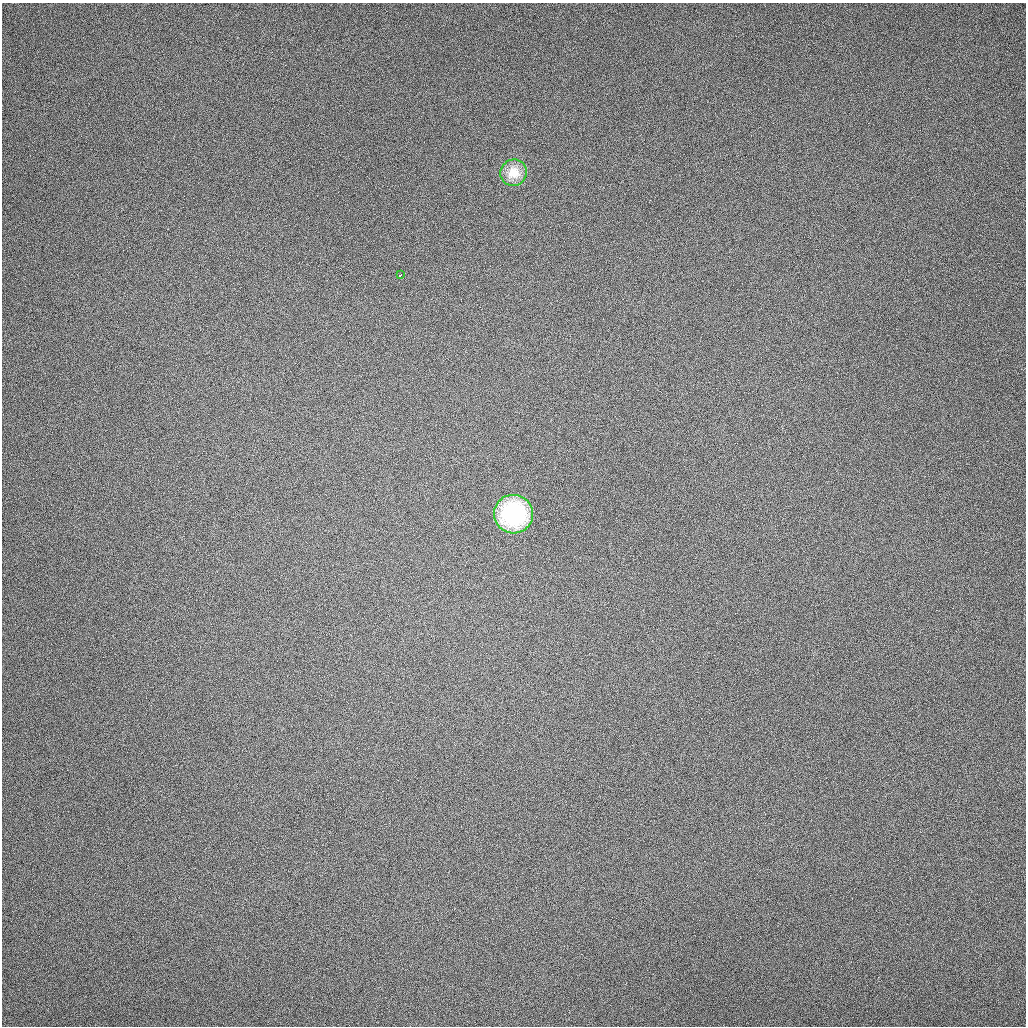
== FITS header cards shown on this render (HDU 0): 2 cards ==
NAXIS1  =                 1024 / length of data axis 1
NAXIS2  =                 1024 / length of data axis 2

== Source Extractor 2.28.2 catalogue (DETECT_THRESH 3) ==
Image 1024 x 1024 px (HDU 0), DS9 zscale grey, 1 PNG px = 1 image px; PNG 1028 x 1028 px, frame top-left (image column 1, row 1024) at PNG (2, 3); each listed source drawn as its Kron ellipse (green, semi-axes under 4 px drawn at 4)
Background 166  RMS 13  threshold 38.1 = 3 sigma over >= 5 px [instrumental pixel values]
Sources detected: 3; all 3 listed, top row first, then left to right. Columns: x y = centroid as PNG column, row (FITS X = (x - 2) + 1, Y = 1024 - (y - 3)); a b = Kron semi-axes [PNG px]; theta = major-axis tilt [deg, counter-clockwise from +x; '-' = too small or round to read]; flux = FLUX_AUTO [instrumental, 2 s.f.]
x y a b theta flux
513 173 13 13 - 18000
400 275 3 2 - 2300
513 514 19 19 - 95000